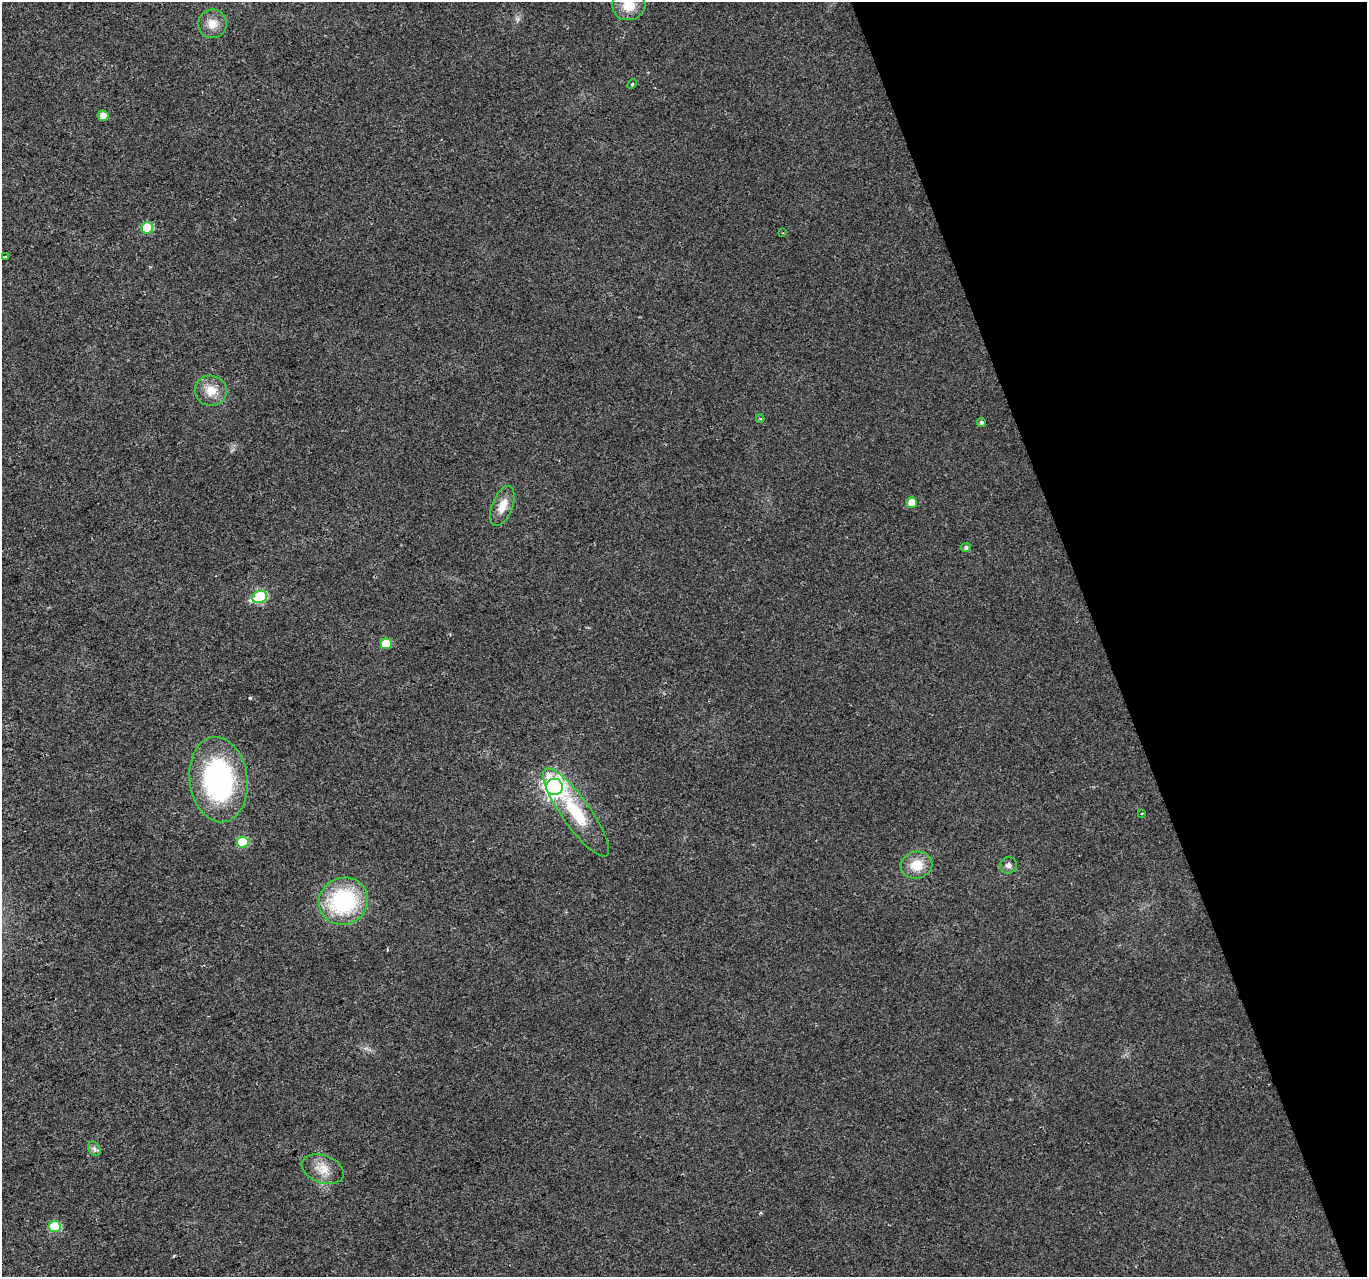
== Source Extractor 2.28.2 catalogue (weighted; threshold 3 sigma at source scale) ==
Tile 12 of 4 x 4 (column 4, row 3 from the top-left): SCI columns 4097-5461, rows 1400-2674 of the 5461 x 5294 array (HDU 1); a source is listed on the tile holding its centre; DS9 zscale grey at full resolution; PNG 1369 x 1279 px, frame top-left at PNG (2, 2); each listed source drawn as its Kron ellipse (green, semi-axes under 4 px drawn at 4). Shown black and unused: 20% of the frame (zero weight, under 2 of 3 exposures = <1% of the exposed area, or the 3 px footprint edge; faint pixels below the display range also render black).
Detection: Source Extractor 2.28.2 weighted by HDU 2 'WHT'; one run over the whole footprint, this tile lists its part. Background 0.0183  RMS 0.0061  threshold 0.0273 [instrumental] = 3 sigma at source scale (4.5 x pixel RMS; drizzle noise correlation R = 1.50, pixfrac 1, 0.0396/0.0396 arcsec/px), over >= 5 px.
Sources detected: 26; all 26 listed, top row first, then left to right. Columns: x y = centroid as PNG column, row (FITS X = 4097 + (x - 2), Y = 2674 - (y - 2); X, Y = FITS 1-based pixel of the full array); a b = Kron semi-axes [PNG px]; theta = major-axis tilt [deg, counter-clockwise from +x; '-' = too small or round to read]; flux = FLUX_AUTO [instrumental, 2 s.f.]
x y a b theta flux
629 6 16 14 7 10
212 24 14 14 - 6.9
632 84 5 4 - 0.73
103 116 5 5 - 4.1
147 228 6 6 - 29
782 233 4 2 - 0.49
5 257 3 2 - 1.3
211 391 16 15 - 8.9
760 418 4 2 - 0.5
981 423 4 4 - 1.5
912 503 5 5 - 8
502 506 21 10 69 7.7
966 548 5 4 - 1.4
260 597 7 6 - 48
386 644 6 5 - 16
218 780 43 29 -83 100
554 787 8 8 - 340
576 812 53 14 -55 30
1142 813 3 2 - 0.51
243 842 6 5 - 22
916 865 16 13 11 11
1008 865 9 8 - 2.2
343 901 25 23 27 59
94 1149 8 5 -59 1.8
323 1169 22 13 -20 8.9
55 1226 6 5 - 26
Overlapping masked pixels (flux is a lower limit): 1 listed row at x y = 218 780
Isophote crosses this tile's border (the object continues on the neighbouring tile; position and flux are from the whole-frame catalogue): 1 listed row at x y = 629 6